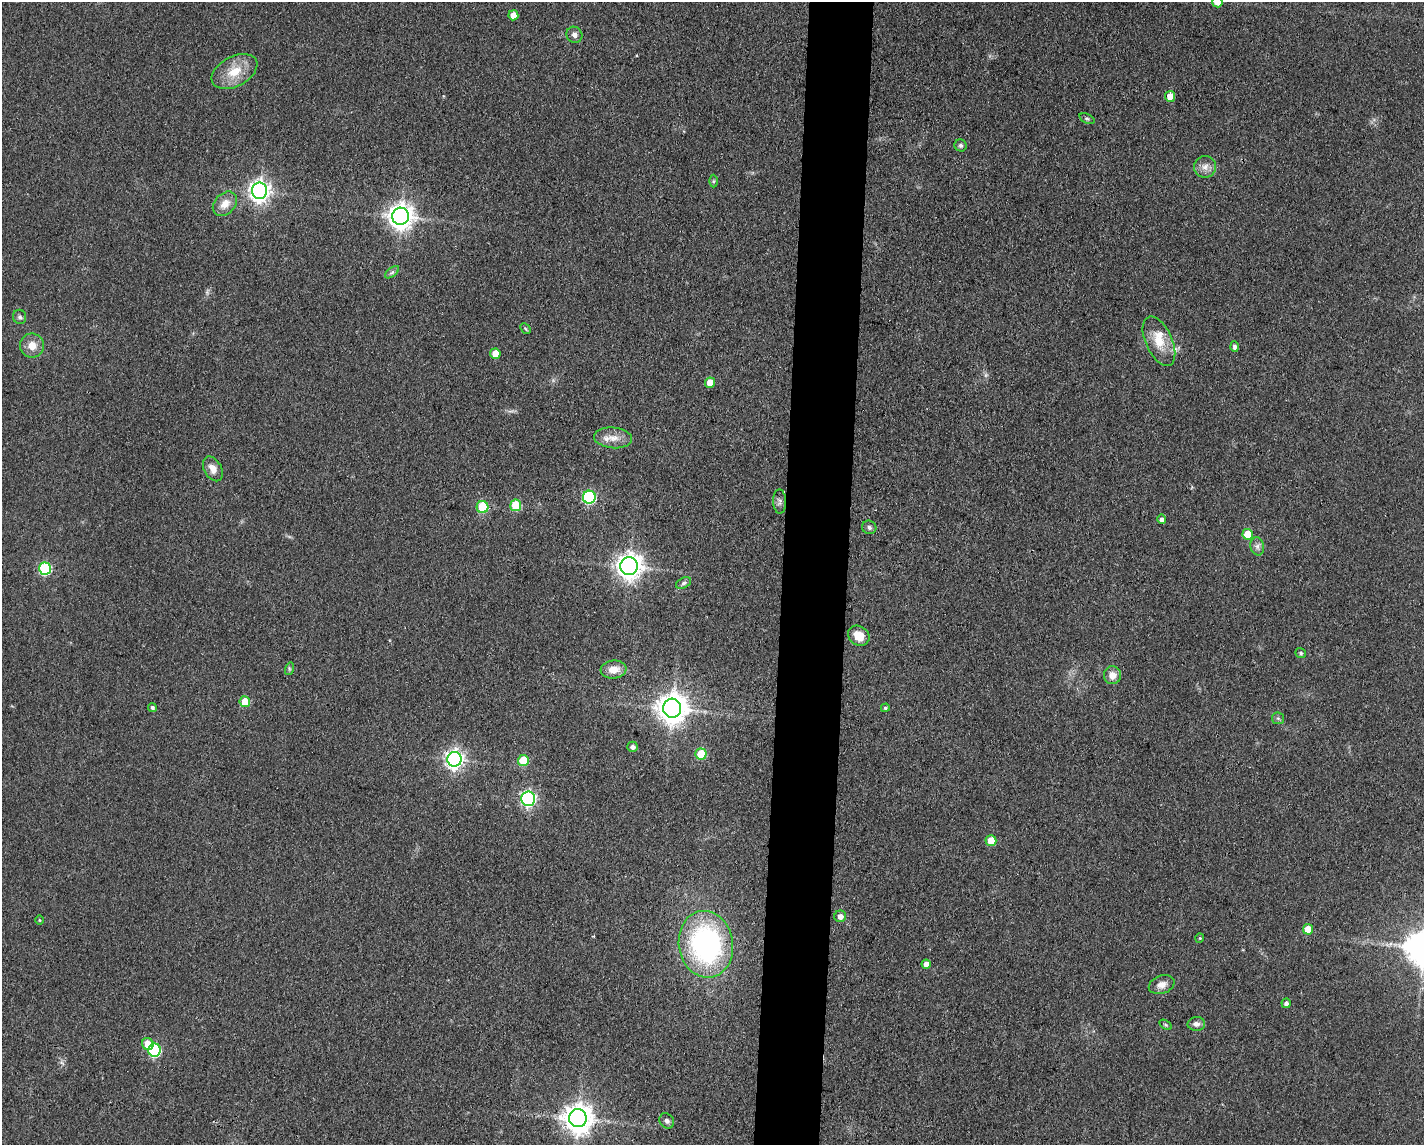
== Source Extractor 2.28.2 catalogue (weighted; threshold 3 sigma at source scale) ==
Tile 5 of 3 x 4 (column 2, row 2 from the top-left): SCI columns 1539-2960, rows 2293-3435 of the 4607 x 4584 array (HDU 1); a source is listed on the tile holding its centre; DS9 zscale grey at full resolution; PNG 1426 x 1147 px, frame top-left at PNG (2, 2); each listed source drawn as its Kron ellipse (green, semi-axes under 4 px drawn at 4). Shown black and unused: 5% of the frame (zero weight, under 3 of 4 exposures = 1% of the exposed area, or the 3 px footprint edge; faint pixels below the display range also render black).
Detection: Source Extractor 2.28.2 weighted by HDU 2 'WHT'; one run over the whole footprint, this tile lists its part. Background 0.154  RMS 0.0081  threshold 0.0363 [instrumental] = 3 sigma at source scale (4.5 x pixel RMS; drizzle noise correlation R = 1.50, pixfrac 1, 0.05/0.05 arcsec/px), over >= 5 px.
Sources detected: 66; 1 too faint to see at this stretch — neither listed nor drawn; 2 inside a brighter listed object's ellipse — not listed separately; the other 63 listed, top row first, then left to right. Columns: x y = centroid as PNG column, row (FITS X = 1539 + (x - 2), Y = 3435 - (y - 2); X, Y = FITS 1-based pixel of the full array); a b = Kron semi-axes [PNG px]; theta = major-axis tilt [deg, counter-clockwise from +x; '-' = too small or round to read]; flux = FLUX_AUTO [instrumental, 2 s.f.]
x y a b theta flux
1217 2 5 5 - 6.9
513 15 5 5 - 9.3
574 35 8 7 - 3.1
234 71 24 15 28 19
1170 96 5 5 - 12
1087 119 8 4 -22 1.5
961 145 6 6 - 1.8
1205 167 11 10 - 6
713 181 6 4 89 1.2
260 191 8 7 - 450
225 204 14 10 45 9.2
400 216 8 8 - 770
392 272 8 4 37 2
20 317 7 6 - 2
525 329 6 3 -46 0.98
1159 341 26 13 -65 18
32 346 12 12 - 8.9
1235 346 5 4 - 2.3
495 354 5 5 - 9.8
710 383 5 5 - 13
613 438 19 10 -5 9.3
213 469 13 8 -61 6.3
589 497 6 6 - 110
780 502 12 6 -89 2.8
516 505 5 5 - 33
482 507 6 6 - 40
1162 519 5 4 - 3.1
869 527 7 6 - 2.3
1248 534 5 5 - 18
1257 546 9 6 -77 3.1
629 566 9 8 - 700
45 569 6 6 - 78
684 583 8 5 28 2
859 636 11 9 -34 10
1301 653 5 5 - 1.4
289 669 6 4 73 1.3
614 669 13 9 6 9.2
1112 675 9 8 - 8
245 702 5 5 - 21
152 707 4 4 - 2
672 708 9 9 - 1200
885 708 4 4 - 1.6
1278 718 6 5 - 1.5
633 747 5 5 - 3.1
701 754 5 5 - 31
454 759 7 7 - 360
523 760 5 5 - 27
528 799 7 7 - 190
991 841 5 5 - 15
840 916 6 6 - 4.7
39 920 5 3 - 0.74
1308 929 5 5 - 13
1200 938 4 4 - 0.8
706 944 33 27 -81 160
926 964 4 4 - 5.5
1162 985 13 9 19 6
1286 1003 4 4 - 2.6
1196 1024 9 7 2 3.7
1166 1025 7 4 -32 1.1
148 1044 6 5 - 13
155 1050 6 6 - 85
578 1118 9 8 - 1200
667 1121 8 7 - 2.6
Isophote crosses this tile's border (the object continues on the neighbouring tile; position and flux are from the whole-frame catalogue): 1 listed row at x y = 1217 2